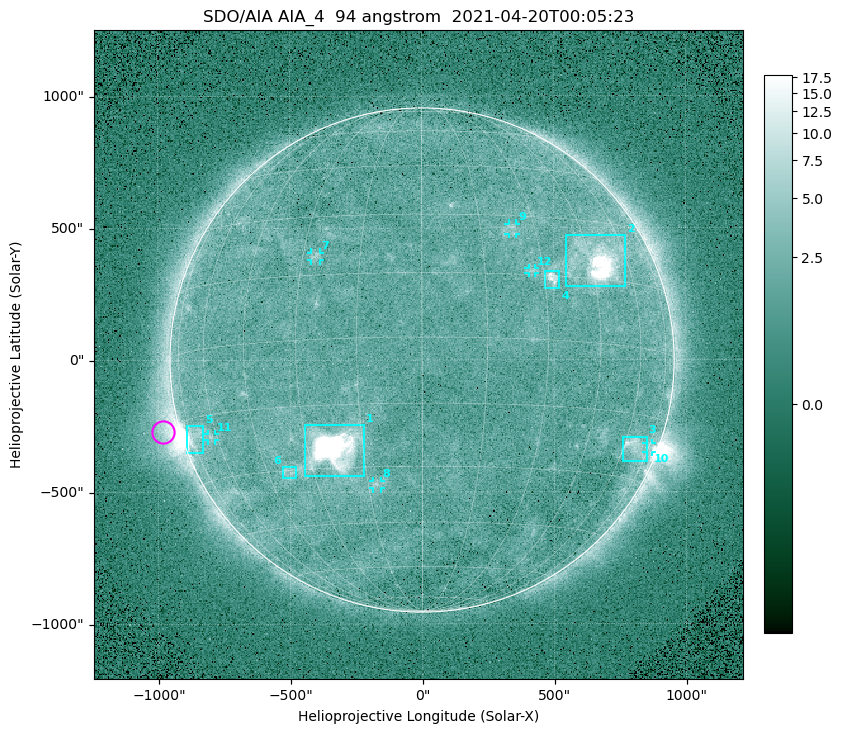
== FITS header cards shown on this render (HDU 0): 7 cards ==
TELESCOP= 'SDO/AIA '
INSTRUME= 'AIA_4   '
WAVELNTH=                   94
WAVEUNIT= 'angstrom'
DATE-OBS= '2021-04-20T00:05:23.12'
CTYPE1  = 'HPLN-TAN'
CTYPE2  = 'HPLT-TAN'

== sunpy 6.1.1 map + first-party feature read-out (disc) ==
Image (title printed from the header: SDO/AIA AIA_4  94 angstrom  2021-04-20T00:05:23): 512 x 512 px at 4.8 arcsec/px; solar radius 955 arcsec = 199 px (full disc in frame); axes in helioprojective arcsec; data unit not stated in the header (colour bar unlabelled)
Orientation: roll -0.138 deg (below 1 deg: not rotated)
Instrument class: DISC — disc imager (sunpy class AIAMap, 94 A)
Bright regions (active regions / flare kernels): reference = the median radial profile (limb darkening/brightening removed); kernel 5 px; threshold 5 sigma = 2.5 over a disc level ~1.77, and >= 1.15x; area >= 9 px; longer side >= 5 px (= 24 arcsec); searched inside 0.97 R_sun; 12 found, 12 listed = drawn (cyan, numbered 1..; 6 of them under ~33 arcsec drawn as corner ticks so the feature stays visible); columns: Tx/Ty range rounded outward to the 10 arcsec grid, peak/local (2 s.f.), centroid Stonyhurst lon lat
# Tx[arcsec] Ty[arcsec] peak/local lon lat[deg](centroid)
1 -450..-220 -440..-240 1051 -23 -25
2 540..770 280..470 48 +47 +20
3 760..850 -390..-290 4.4 +65 -22
4 460..520 270..340 6.3 +32 +14
5 -900..-830 -350..-250 6.4 -72 -19
6 -530..-480 -450..-400 2.7 -38 -30
7 -420..-380 380..410 3.1 -27 +20
8 -190..-160 -490..-450 3.2 -13 -34
9 330..360 470..520 2.7 +24 +27
10 850..870 -350..-310 2.8 +75 -22
11 -810..-780 -300..-280 2.7 -63 -20
12 400..430 330..350 2.6 +27 +16
Off-limb structures (1.02-1.3 R_sun): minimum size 50 px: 5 found; the strongest spans PA ~90..115 deg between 1.02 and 1.21 R_sun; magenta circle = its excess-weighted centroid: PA ~105 deg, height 1.07 R_sun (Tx ~-980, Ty ~-270 arcsec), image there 4.5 x the reference